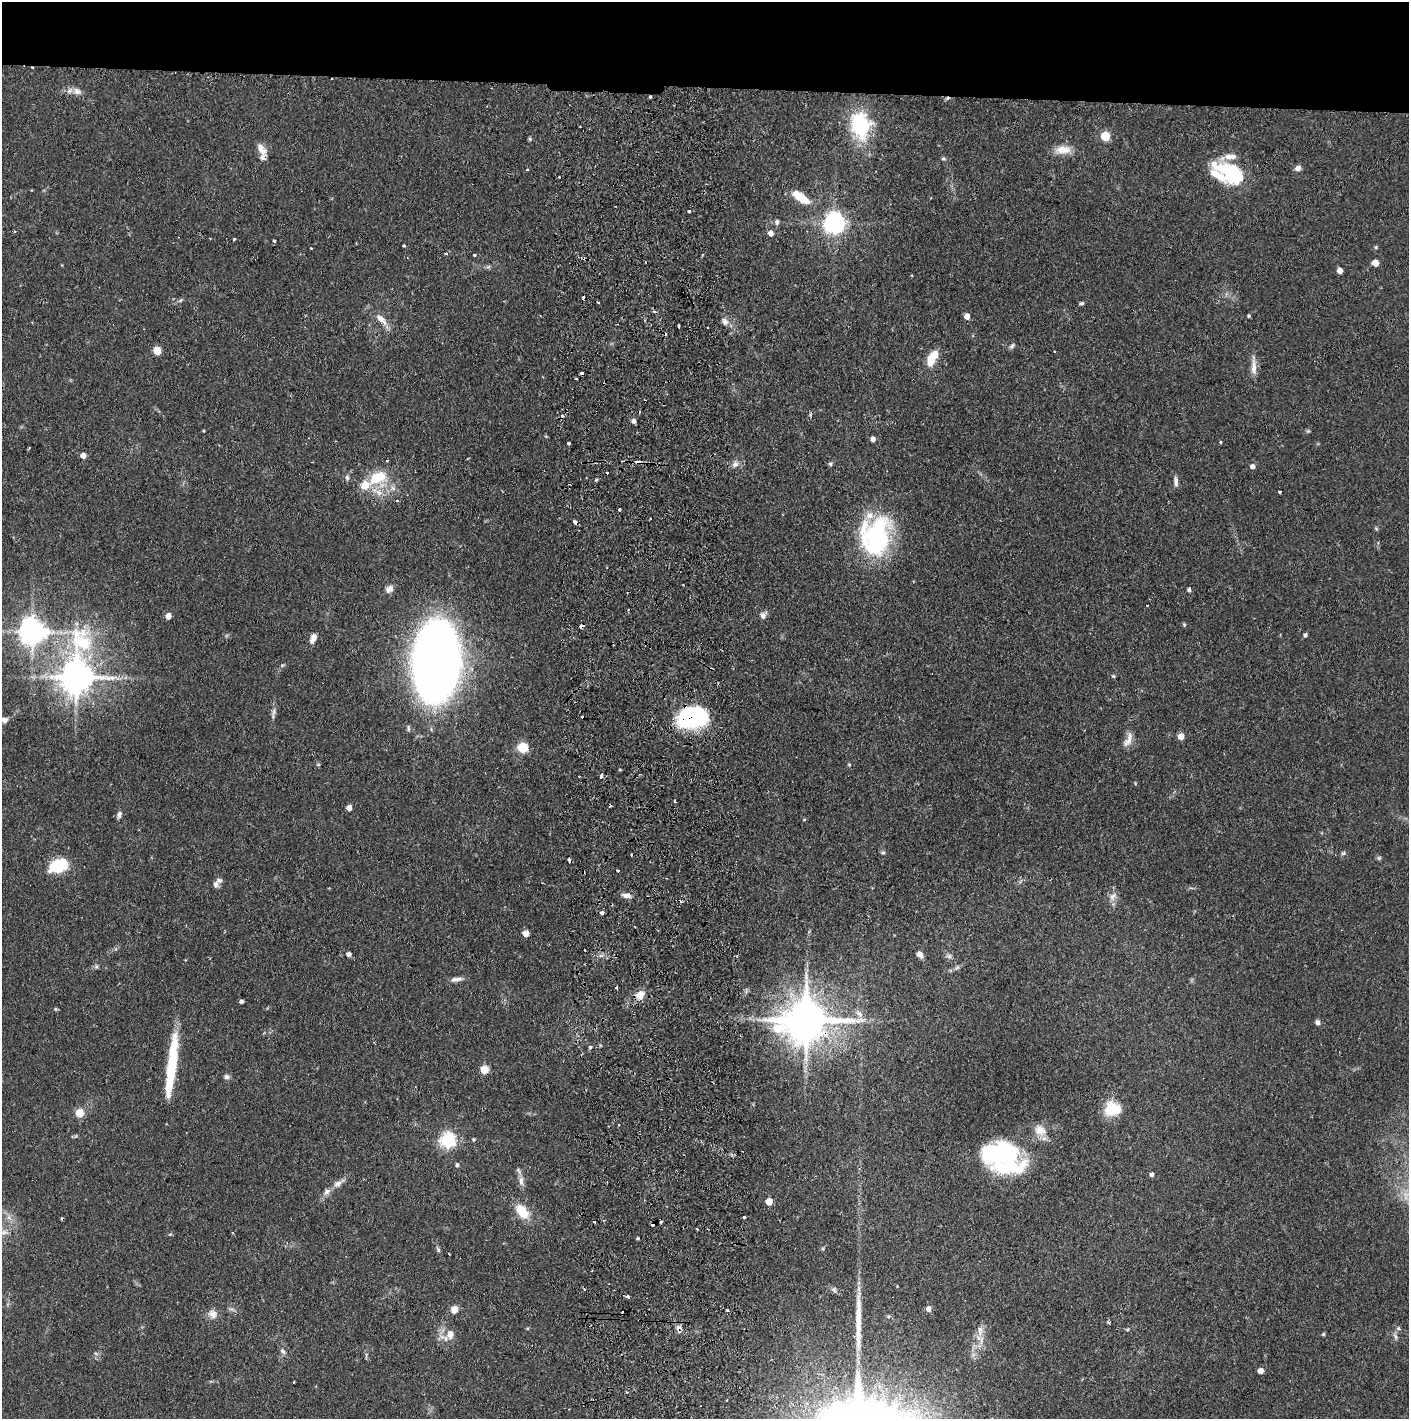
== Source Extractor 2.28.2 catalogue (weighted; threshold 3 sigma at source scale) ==
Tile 2 of 3 x 3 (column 2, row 1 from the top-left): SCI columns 1492-2898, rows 2839-4255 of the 4390 x 4257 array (HDU 1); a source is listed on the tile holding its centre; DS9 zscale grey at full resolution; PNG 1411 x 1421 px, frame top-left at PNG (2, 2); no overlay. Shown black and unused: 6% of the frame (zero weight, under 2 of 3 exposures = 3% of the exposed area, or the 3 px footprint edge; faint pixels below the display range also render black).
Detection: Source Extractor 2.28.2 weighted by HDU 2 'WHT'; one run over the whole footprint, this tile lists its part. Background 0.076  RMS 0.0055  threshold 0.025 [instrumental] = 3 sigma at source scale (4.5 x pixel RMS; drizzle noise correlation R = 1.50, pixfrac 1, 0.05/0.05 arcsec/px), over >= 5 px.
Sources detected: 192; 2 inside a brighter object's white glare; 26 cosmic-ray / hot-pixel residue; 1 long thin detection or spike segment (spike, bleed or trail) — not listed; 15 inside a brighter listed object's ellipse — not listed separately; the other 148 listed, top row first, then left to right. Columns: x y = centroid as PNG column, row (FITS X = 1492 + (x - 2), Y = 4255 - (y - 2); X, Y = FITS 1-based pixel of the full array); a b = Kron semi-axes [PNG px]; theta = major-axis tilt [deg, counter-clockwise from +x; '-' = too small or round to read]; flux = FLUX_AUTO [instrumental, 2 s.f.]
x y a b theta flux
77 91 11 9 -19 3.5
650 97 4 3 - 0.74
860 125 35 24 -79 39
1105 136 6 5 - 27
530 139 5 5 - 0.77
261 149 17 9 -52 4.8
1063 150 22 11 5 7.4
943 159 7 4 -8 0.85
1298 168 7 6 - 2.6
527 170 4 3 - 0.44
1232 170 37 19 -16 29
801 197 23 9 -36 11
689 211 3 3 - 4.4
777 222 8 6 73 1.5
835 223 7 7 - 370
15 231 3 3 - 1.1
771 233 5 4 - 4.2
234 239 3 3 - 1.3
274 241 3 3 - 1.1
404 246 3 3 - 0.95
311 248 3 2 - 0.55
446 253 4 3 - 1.1
474 255 3 3 - 1.6
1375 263 5 5 - 8.6
488 267 7 4 3 1.1
1340 271 5 4 - 4.5
180 300 7 4 45 0.91
598 302 3 3 - 0.89
1082 303 5 5 - 0.96
967 316 5 5 - 4.4
1249 316 4 4 - 0.69
381 319 20 8 -44 5.5
725 321 10 7 -56 2.7
679 326 4 3 - 2
708 328 3 2 - 0.9
1012 346 9 5 53 1.3
157 350 5 5 - 18
1054 351 2 2 - 0.43
932 358 20 9 62 10
1254 367 24 7 -90 4.8
582 373 4 3 - 5.5
810 415 6 3 73 0.69
634 421 6 5 - 1.6
204 431 4 3 - 0.43
1308 431 5 5 - 0.76
873 439 5 5 - 2.9
1220 442 4 3 - 0.5
568 443 3 3 - 1.6
83 455 5 4 - 4.4
735 464 9 8 - 2.7
830 464 5 4 - 0.89
1252 466 5 5 - 2.5
347 478 8 5 -88 1.4
377 478 27 16 23 18
596 480 4 4 - 0.64
1176 481 13 5 -85 2.1
1279 492 3 3 - 1.6
619 510 3 3 - 2
650 519 3 2 - 0.85
575 522 4 3 - 4.7
1376 528 5 4 - 0.72
876 536 39 28 83 88
389 589 10 7 42 3.1
1189 590 4 4 - 1.3
763 615 11 8 65 2.3
168 616 5 4 - 5.1
1184 624 5 4 - 0.71
581 626 4 4 - 3.5
32 632 8 8 - 680
1305 635 4 4 - 1.4
313 638 11 6 67 3.7
436 662 48 28 87 740
1113 676 5 4 - 0.78
76 677 15 10 82 1300
273 713 18 3 82 2
582 717 3 2 - 0.7
693 718 25 16 8 98
4 720 8 7 - 2
1181 736 5 5 - 5.9
1128 740 22 8 65 4.7
522 748 5 5 - 41
849 764 5 3 - 0.54
620 770 4 3 - 0.45
601 776 4 3 - 1.6
675 801 4 3 - 1.9
349 808 4 4 - 5
119 815 8 6 71 1.8
804 820 5 3 - 0.52
883 853 6 5 - 0.95
1343 853 7 5 23 1
1379 858 6 5 - 0.9
59 865 17 11 20 25
618 871 3 2 - 0.72
216 884 9 7 77 1.9
627 896 11 6 -9 3.4
1113 897 13 8 54 3.3
602 913 3 3 - 11
525 933 5 5 - 7.1
349 954 4 4 - 3
920 955 10 7 -48 2.8
737 956 3 3 - 0.55
949 956 8 6 -2 1.6
96 967 6 4 18 1
957 967 7 5 43 1.3
456 979 15 6 7 2.8
640 995 11 10 - 6
241 1001 4 4 - 1.6
55 1009 5 5 - 0.66
806 1020 15 11 8 2500
1317 1022 6 5 - 1.7
590 1047 4 4 - 2.1
484 1069 5 5 - 20
171 1071 72 9 82 32
227 1077 8 6 3 1.5
1113 1109 20 16 -1 15
79 1113 5 5 - 21
1040 1130 17 13 -41 7.1
473 1139 5 5 - 0.74
448 1140 6 6 - 150
999 1153 47 27 -17 76
457 1165 5 5 - 0.96
1151 1175 4 4 - 1.8
521 1181 13 7 -86 3.1
338 1184 12 8 26 3.1
327 1192 10 7 42 2.6
769 1202 5 5 - 9.5
522 1211 16 10 -48 14
9 1217 9 6 -54 2.5
744 1217 3 3 - 1.7
170 1234 5 4 - 0.66
438 1250 7 5 -64 1.1
834 1290 7 5 -87 1.2
628 1296 4 3 - 2.6
454 1309 9 8 - 3.6
929 1309 6 5 - 3.1
728 1311 3 3 - 2.7
213 1314 12 10 -27 4
1108 1322 5 4 - 0.76
1398 1328 6 4 -46 0.86
679 1329 11 8 -88 2.8
450 1334 12 10 83 4.3
1323 1334 4 4 - 0.8
1395 1337 9 4 -81 1.4
981 1340 15 9 -57 5
283 1351 9 5 -52 1.6
96 1354 6 4 -20 0.85
366 1356 11 2 90 0.86
1260 1371 4 4 - 5.1
Overlapping masked pixels (flux is a lower limit): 5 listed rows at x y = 650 97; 581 626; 693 718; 806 1020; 679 1329